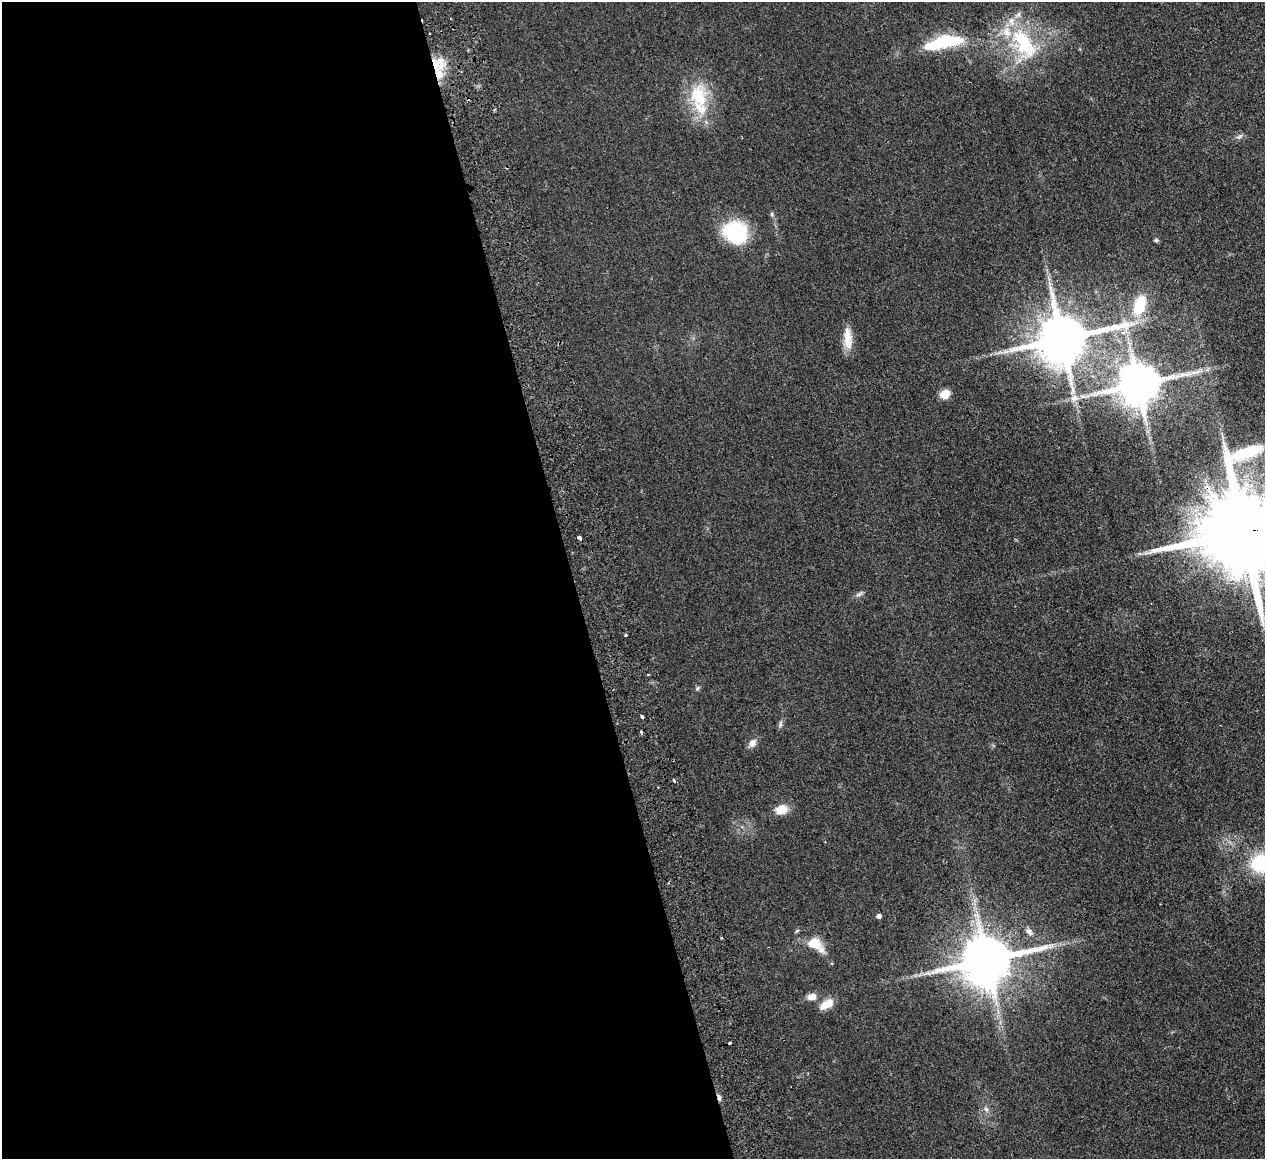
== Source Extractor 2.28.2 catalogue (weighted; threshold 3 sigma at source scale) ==
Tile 9 of 4 x 4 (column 1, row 3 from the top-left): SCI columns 57-1319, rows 1436-2592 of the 5166 x 5065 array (HDU 1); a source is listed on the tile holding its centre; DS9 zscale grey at full resolution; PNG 1267 x 1161 px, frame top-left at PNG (2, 2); no overlay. Shown black and unused: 45% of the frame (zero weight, under 2 of 3 exposures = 3% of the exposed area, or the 3 px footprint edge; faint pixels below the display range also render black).
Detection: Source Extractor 2.28.2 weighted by HDU 2 'WHT'; one run over the whole footprint, this tile lists its part. Background 0.0582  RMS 0.0088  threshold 0.0396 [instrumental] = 3 sigma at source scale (4.5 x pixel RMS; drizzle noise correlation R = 1.50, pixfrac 1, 0.05/0.05 arcsec/px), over >= 5 px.
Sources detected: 49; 7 cosmic-ray / hot-pixel residue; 1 long thin detection or spike segment (spike, bleed or trail) — not listed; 4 inside a brighter listed object's ellipse — not listed separately; the other 37 listed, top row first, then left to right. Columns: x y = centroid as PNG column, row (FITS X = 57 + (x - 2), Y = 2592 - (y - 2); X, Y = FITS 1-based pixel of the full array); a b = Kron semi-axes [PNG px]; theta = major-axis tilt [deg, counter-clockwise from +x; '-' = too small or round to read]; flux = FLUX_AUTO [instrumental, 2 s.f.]
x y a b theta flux
429 33 3 3 - 1.7
943 42 42 12 12 57
1023 43 50 24 -56 63
439 74 21 11 82 20
699 96 36 24 -77 41
1240 136 9 4 35 2.1
772 214 6 5 - 1.4
735 232 28 24 -30 51
1156 240 6 5 - 1.3
1049 283 7 4 -71 2.4
1139 306 21 12 71 28
848 338 29 10 -87 12
1062 339 15 13 18 5000
1006 352 11 5 0 3.8
1138 385 11 11 - 3500
945 394 9 7 28 12
1074 398 11 10 - 6.3
1243 532 26 23 13 19000
579 538 4 3 - 6.8
859 594 12 4 32 2.3
626 635 3 3 - 2.1
697 688 6 5 - 1.3
642 717 4 3 - 6.1
780 724 11 5 73 2.1
752 743 10 8 58 5.4
781 809 15 11 17 11
1262 863 19 15 13 63
879 916 5 4 - 3.1
797 931 6 4 43 1.2
1029 931 10 7 -53 3.6
721 938 3 2 - 0.92
814 943 16 13 -11 14
1050 946 9 7 27 3.5
986 960 16 12 11 5300
812 997 11 8 7 6.3
826 1004 17 9 29 11
986 1109 7 4 -45 2
Overlapping masked pixels (flux is a lower limit): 4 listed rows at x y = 439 74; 1062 339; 1243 532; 986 960
Isophote crosses this tile's border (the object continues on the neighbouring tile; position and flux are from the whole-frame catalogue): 2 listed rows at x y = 1243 532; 1262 863